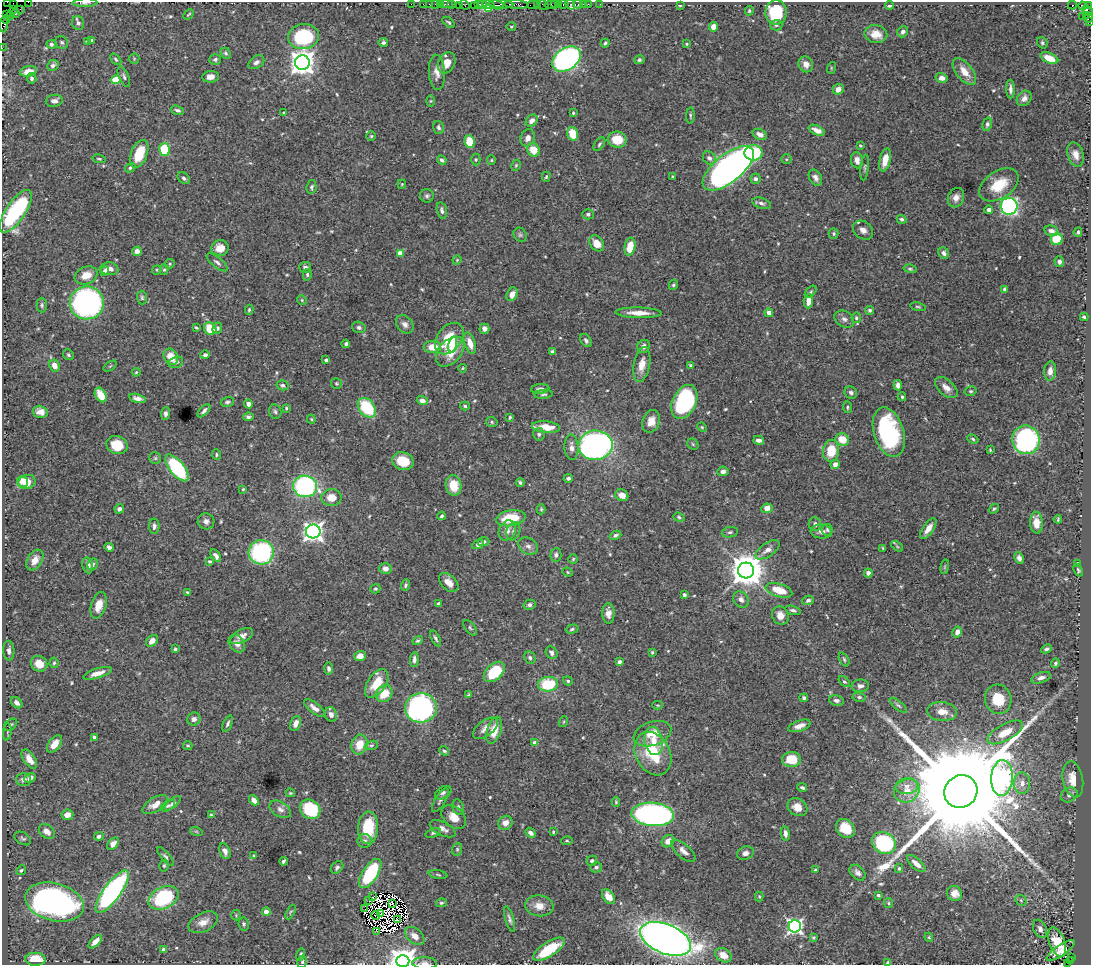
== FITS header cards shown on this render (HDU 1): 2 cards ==
NAXIS1  =                 1089
NAXIS2  =                  963

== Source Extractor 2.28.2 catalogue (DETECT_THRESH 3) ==
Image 1089 x 963 px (HDU 1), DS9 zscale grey, 1 PNG px = 1 image px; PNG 1093 x 967 px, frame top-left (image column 1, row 963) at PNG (2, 2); each listed source drawn as its Kron ellipse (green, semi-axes under 4 px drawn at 4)
Background 1.16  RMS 0.026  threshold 0.0782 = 3 sigma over >= 5 px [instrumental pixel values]
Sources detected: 591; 9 with non-positive FLUX_AUTO (blend fragments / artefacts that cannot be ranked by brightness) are neither listed nor drawn; of the other 582, the 500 brightest by FLUX_AUTO listed and drawn (82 fainter detections omitted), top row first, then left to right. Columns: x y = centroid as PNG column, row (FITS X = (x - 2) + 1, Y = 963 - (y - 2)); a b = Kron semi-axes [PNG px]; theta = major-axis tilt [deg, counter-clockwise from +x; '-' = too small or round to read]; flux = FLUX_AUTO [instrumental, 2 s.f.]
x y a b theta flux
7 2 2 2 - 10
29 2 4 2 - 67
85 3 12 4 3 5.7
14 4 4 2 - 32
411 4 2 2 - 27
423 4 2 2 - 36
429 4 2 2 - 29
436 4 3 2 - 100
440 4 2 2 - 52
447 4 6 2 0 75
452 4 3 2 - 61
478 4 3 2 - 60
483 4 4 3 - 150
489 4 6 3 -15 130
501 4 12 3 -4 450
537 4 3 2 - 87
551 4 6 3 13 150
554 4 3 2 - 84
558 4 3 2 - 99
564 4 5 3 - 150
570 4 6 3 -59 22
578 4 5 3 - 130
583 4 2 2 - 16
588 4 2 2 - 40
600 4 2 2 - 19
459 5 2 2 - 21
464 5 5 4 - 58
474 5 2 2 - 20
497 5 7 2 -11 350
516 5 12 3 -3 390
534 5 6 3 5 150
543 5 6 3 -37 68
680 5 3 2 - 2.2
889 5 4 3 - 4.8
1072 5 4 3 - 390
1082 6 4 3 - 40
1088 6 4 3 - 98
13 9 3 2 - 33
20 9 2 2 - 26
489 9 3 3 - 30
1087 10 6 3 -44 170
749 11 4 3 - 2.4
776 12 12 10 88 89
15 14 3 2 - 53
188 14 6 2 44 2
6 15 2 2 - 18
11 15 3 2 - 72
1086 15 2 2 - 41
1082 16 2 2 - 35
1089 18 5 2 - 82
6 20 4 3 - 58
449 22 7 4 -37 3
1089 22 4 2 - 57
78 23 7 6 - 5.5
4 25 7 4 -89 350
776 25 6 5 - 3.6
511 27 5 4 - 2.8
713 27 5 4 - 13
903 32 6 5 - 5.7
876 34 11 9 -12 23
303 37 15 12 7 160
92 40 4 3 - 4.9
87 41 3 3 - 2.5
62 42 7 6 - 3.6
383 42 5 4 - 4.4
605 43 4 3 - 3
1042 43 6 5 - 3.2
51 44 5 4 - 4.2
687 44 4 3 - 1.9
2 48 2 2 - 20
225 53 6 4 -49 3.3
1049 58 9 5 -23 32
116 59 6 4 -47 3
134 59 5 5 - 2.5
215 59 6 5 - 4.4
566 59 16 10 32 620
639 60 5 4 - 3.6
256 62 8 6 34 6.8
302 63 7 7 - 1800
447 63 11 8 64 20
806 64 8 7 - 13
53 65 6 5 - 5.8
831 68 6 4 73 2
28 71 8 5 10 15
437 72 18 8 -86 15
964 72 16 8 -51 24
124 77 11 5 -67 4.8
210 77 8 6 7 13
32 78 5 5 - 3.8
942 78 6 5 - 9.2
116 80 4 4 - 59
838 89 5 5 - 13
1010 89 9 4 -88 6.6
1024 98 8 6 48 8.5
54 101 8 6 8 8.9
431 101 6 4 89 2.1
177 110 7 4 -18 4.2
284 113 3 3 - 2.3
573 113 4 3 - 2
690 116 8 3 86 2.6
532 121 6 5 - 10
987 124 7 4 75 4
438 127 6 5 - 4.5
817 130 8 4 -25 14
573 134 7 5 -73 38
760 134 7 5 -25 12
371 136 4 4 - 2.5
528 138 9 7 67 10
617 140 9 8 - 41
469 142 6 5 - 41
599 144 8 4 54 3.2
860 145 3 3 - 2.2
165 150 6 5 - 86
533 150 7 6 - 30
754 153 9 7 0 99
139 154 15 8 68 55
1076 154 12 8 -72 14
709 158 7 6 - 6.9
99 159 7 4 -12 2.3
476 159 6 4 90 2.6
786 159 5 5 - 2.7
442 160 5 4 - 4.4
491 160 5 4 - 2.1
857 160 8 6 -83 13
885 160 12 5 77 22
516 165 6 4 62 2.3
130 168 5 4 - 3.4
728 168 31 14 39 1100
865 168 13 4 84 4.1
546 177 5 3 - 2.4
672 177 3 3 - 2
184 178 7 5 -40 4.2
815 178 8 6 -59 8.6
755 179 5 5 - 5.5
402 184 4 4 - 1.9
999 185 22 13 34 51
311 187 7 5 82 3.6
427 196 7 6 - 4.2
956 198 10 8 69 12
761 203 9 5 -18 5.8
1009 206 8 8 - 450
989 210 4 4 - 8.4
16 211 25 9 56 240
442 211 8 5 -76 5
588 214 6 5 - 5.1
902 219 5 4 - 4.5
863 230 11 8 -38 11
1051 231 7 5 -16 7.1
1078 232 5 4 - 3.3
834 233 5 5 - 2.8
520 235 7 6 - 3.8
1057 239 6 6 - 59
597 243 9 6 -51 21
630 247 9 5 77 37
220 248 8 7 - 17
137 251 4 4 - 12
400 253 4 4 - 34
944 253 6 5 - 6.2
457 260 4 4 - 1.9
217 262 13 5 -39 6.1
1059 262 5 5 - 5.5
170 264 5 4 - 2.3
305 267 6 5 - 4.6
109 269 9 6 -5 13
910 269 6 4 -14 2.7
157 270 5 4 - 2.3
164 270 5 4 - 2.6
105 271 5 4 - 4.4
86 275 12 8 21 23
307 275 6 4 79 2.6
673 285 5 4 - 3.2
1005 289 4 4 - 4.7
811 292 7 4 46 2.8
512 294 7 5 63 14
142 298 7 5 -89 3.4
302 300 5 4 - 2.2
808 301 7 5 87 15
87 303 17 16 - 530
42 305 7 5 -89 3.5
918 307 8 3 -11 2.6
249 310 5 4 - 2.5
870 310 4 4 - 3.4
638 313 23 5 -1 22
769 313 4 4 - 10
1084 317 4 3 - 3.9
856 318 5 5 - 3.1
844 319 10 7 -31 7.6
405 324 10 7 -48 8.2
359 327 7 5 -17 5.1
196 328 4 3 - 2.3
217 328 5 4 - 3.9
210 329 7 5 -47 44
484 329 5 5 - 10
449 339 17 12 53 64
586 340 7 4 -55 4.9
470 343 11 5 -71 17
346 344 4 3 - 3.9
453 344 8 4 77 14
644 346 7 6 - 7.4
432 347 8 6 2 25
450 352 17 11 49 39
552 352 4 4 - 4.2
68 355 6 5 - 3.3
205 355 5 4 - 4.8
171 357 8 6 -59 27
326 360 4 3 - 5.1
176 362 7 5 16 5.4
54 365 6 5 - 17
642 365 17 8 79 22
691 365 4 3 - 2.7
110 366 7 4 37 2.3
462 368 4 3 - 2
1050 371 9 6 86 11
136 372 4 3 - 2
336 384 5 5 - 2.4
283 385 6 5 - 4.3
898 385 5 4 - 9.4
946 388 13 7 -41 13
540 389 9 5 5 6
971 391 6 4 12 2.6
851 393 6 6 - 5.3
543 394 9 4 5 3.6
101 395 8 5 -60 33
902 397 4 3 - 2.8
137 398 8 4 -13 8.4
422 401 5 4 - 11
227 402 7 5 15 4
684 402 18 11 64 240
248 404 4 4 - 8.2
465 406 5 4 - 2.5
847 407 6 4 -82 3.1
286 408 3 3 - 2
367 408 11 7 -53 97
204 411 8 4 46 5.4
40 412 8 6 -13 12
275 412 7 6 - 4.1
165 414 6 4 85 5.7
248 417 5 4 - 4.6
510 417 3 3 - 2.4
311 419 4 4 - 2.1
651 421 11 8 69 17
492 422 6 5 - 2.8
546 427 14 6 -6 31
702 427 5 4 - 2.2
889 432 25 15 -73 220
539 434 6 5 - 3.9
842 439 7 6 - 29
973 439 6 4 -22 3
759 440 5 4 - 7.5
1026 440 14 13 - 340
693 444 6 5 - 2.8
117 445 11 9 -19 40
596 445 17 14 2 580
571 447 13 7 -86 12
990 450 4 2 - 2.2
831 451 11 8 81 44
216 455 5 4 - 2.6
155 458 6 6 - 2.9
403 461 11 8 -19 38
835 464 5 4 - 13
177 468 16 7 -51 210
723 471 5 5 - 5.7
568 478 4 4 - 4.1
22 481 5 5 - 17
27 482 9 7 18 34
520 482 4 3 - 3.1
454 485 10 8 -79 34
305 486 12 10 -10 280
243 489 4 4 - 2.3
622 495 6 5 - 12
331 498 10 8 2 20
767 508 5 4 - 13
119 509 5 4 - 5.1
541 509 5 4 - 2.4
994 509 6 3 37 2.5
442 516 4 3 - 2.9
679 517 6 4 -21 3.1
511 518 15 8 10 63
1058 519 4 2 - 2
206 521 8 8 - 8.5
1036 523 11 6 -86 23
815 524 7 6 - 6.6
154 526 7 5 90 5.9
928 528 12 5 56 14
507 530 10 8 63 11
827 530 6 5 - 2.9
313 531 7 7 - 1000
513 531 9 6 71 6.4
730 532 8 5 10 3.8
821 532 11 7 -4 9.4
615 535 6 4 22 4.1
483 542 6 4 3 4.2
478 544 6 4 26 6.2
528 546 10 8 -32 8.1
897 546 7 3 -37 2.2
109 547 5 3 - 6.9
883 548 3 3 - 2.1
768 550 14 6 34 12
261 552 12 12 - 210
556 555 7 5 85 5.1
216 556 7 4 -58 6.2
1019 558 6 4 -62 6
573 559 5 4 - 2.2
35 560 11 7 58 15
209 561 3 3 - 2.9
93 564 6 5 - 4.1
1078 564 4 4 - 4.7
88 565 8 5 -79 8.2
945 567 7 3 82 2.1
385 568 6 5 - 11
746 570 8 8 - 4100
1078 570 6 3 -66 3.1
568 572 5 4 - 2.4
868 573 4 4 - 7.7
449 582 11 7 -44 14
406 585 6 4 75 3.4
375 589 5 4 - 2.7
779 590 14 6 -17 41
187 592 4 2 - 2.2
684 595 3 3 - 6.5
741 599 8 7 - 8.2
808 600 6 4 23 4.3
438 604 4 3 - 2.4
99 605 13 7 73 23
530 605 6 5 - 6.4
793 610 8 4 -17 4.9
608 613 10 6 -88 11
780 615 9 8 - 17
470 628 9 5 -53 3.2
572 629 6 4 17 3.1
957 632 5 4 - 13
242 636 12 6 27 13
436 638 9 4 -63 3.8
152 641 6 5 - 14
418 641 5 4 - 3.1
237 644 10 7 -55 11
175 649 4 4 - 3.4
1046 649 5 4 - 3.7
9 651 10 5 -88 7.7
652 652 4 3 - 2.5
552 653 7 5 -54 6.2
360 656 5 5 - 14
530 658 6 5 - 4.8
414 659 7 4 86 5.5
844 659 7 4 -64 3.3
620 662 4 4 - 5.3
54 663 5 4 - 2.5
1055 663 4 4 - 3.3
39 664 8 7 - 23
329 669 6 4 -82 5
494 672 12 8 44 82
97 673 15 5 17 13
1041 678 10 5 16 8.3
568 681 5 4 - 4
844 682 6 4 -42 2.9
377 683 16 9 55 43
548 684 10 7 7 78
860 686 8 6 6 6.8
384 694 9 7 45 37
469 695 3 3 - 2
859 697 6 4 -10 3.6
804 698 4 3 - 3.9
998 699 15 13 -74 53
836 700 7 5 -8 6.4
17 703 6 5 - 8.8
658 705 5 4 - 2.1
898 705 11 4 -40 3.7
314 708 12 5 -38 11
421 708 16 15 - 480
942 712 15 9 -6 21
331 714 7 6 - 8.5
194 719 7 6 - 7.2
563 722 5 3 - 1.9
228 723 9 4 67 4.2
296 723 8 5 68 10
11 725 7 5 41 3.6
799 726 11 5 18 12
485 728 14 7 37 13
494 730 14 7 72 30
7 732 8 4 84 2.9
1005 732 20 8 28 39
652 734 19 11 19 29
94 737 4 3 - 5.9
654 741 14 9 -79 21
535 743 4 4 - 12
55 744 10 6 53 20
188 745 5 4 - 2.4
360 745 10 8 73 29
371 745 7 4 18 3
444 751 5 4 - 3
653 754 23 17 -62 89
29 759 11 5 -55 19
791 759 9 7 4 46
30 778 6 4 25 8.9
1002 778 18 11 87 660
24 779 7 6 - 8.6
1073 779 18 10 -79 27
1022 783 10 8 89 14
907 786 11 8 4 13
802 788 5 3 - 4.3
907 791 13 11 30 25
961 791 17 16 - 88000
290 793 5 3 - 2
443 793 9 5 33 5.1
1069 795 9 7 33 8
254 800 6 4 -51 10
440 800 13 5 60 6.1
616 802 4 4 - 2.2
173 803 10 4 40 4.5
155 805 14 7 31 16
168 806 8 4 33 3.8
458 807 8 5 -71 4.1
797 807 10 8 -31 19
280 809 12 7 -31 9
310 809 11 9 -36 93
653 814 21 11 -4 660
67 815 6 5 - 14
211 815 3 3 - 2.1
454 817 14 10 -43 18
505 823 7 6 - 13
368 828 16 10 87 72
845 828 10 8 -43 47
443 829 14 6 -25 9.8
196 831 6 4 -19 2.4
47 832 9 6 -38 13
553 832 3 3 - 2
433 833 8 4 17 3
530 833 5 4 - 7.3
785 833 7 4 -83 7.4
99 836 5 4 - 5
23 838 9 6 -30 4.4
364 841 7 7 - 5.2
567 841 5 4 - 2.3
668 841 6 5 - 15
884 843 12 10 -33 180
113 844 7 5 48 11
457 849 6 5 - 3
225 851 8 5 -70 8.5
683 851 15 6 -42 11
745 853 8 6 18 8.4
165 856 11 4 -49 4.4
254 856 4 4 - 2
283 861 4 3 - 3.9
592 861 5 5 - 5.9
916 863 11 5 -42 13
164 865 6 4 74 2.5
337 867 7 5 45 4.4
596 867 6 5 - 4.9
899 868 5 3 - 2.3
21 870 5 4 - 2.9
815 870 3 3 - 2.1
857 873 9 6 -45 7.4
370 874 17 7 57 140
438 875 9 3 -12 2.9
112 892 26 8 54 470
954 893 8 7 - 19
878 895 3 3 - 3
759 896 5 4 - 1.9
373 897 3 2 - 3.4
608 897 8 5 -53 20
163 898 16 10 26 150
1021 900 6 5 - 3.3
369 901 2 2 - 2.6
54 902 30 18 -15 740
393 903 3 2 - 2.2
441 903 5 4 - 3.2
888 903 5 4 - 2.4
539 906 14 10 -6 18
365 909 3 2 - 2
266 912 4 4 - 14
291 912 8 4 62 2.4
380 913 4 3 - 1.9
236 915 5 5 - 2.3
376 915 4 2 - 2.9
397 919 3 2 - 2.9
509 919 13 4 -74 5.6
203 922 16 9 26 17
244 924 6 5 - 3.1
795 926 6 6 - 540
1040 929 10 6 -63 6.1
377 931 3 2 - 4
415 936 11 7 -42 13
813 937 4 3 - 2.9
929 937 4 4 - 2
666 939 27 14 -22 1700
95 942 8 4 45 14
1057 942 15 8 -70 38
549 949 18 7 33 81
164 950 4 3 - 11
1061 950 16 5 34 18
301 954 6 4 73 3.2
723 955 9 6 -32 13
1072 957 3 2 - 240
35 959 10 6 -2 42
403 961 6 6 - 2400
1070 961 4 3 - 110
302 962 6 5 - 3
425 963 12 6 -2 8.8
888 963 4 3 - 5
1068 963 3 3 - 140
At the frame edge (FLAGS 8, measured only in part): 12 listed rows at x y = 7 2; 29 2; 85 3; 14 4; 1089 18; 1089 22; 4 25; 2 48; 403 961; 425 963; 888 963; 1068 963
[82 fainter detections neither listed nor drawn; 9 non-positive-flux detections neither listed nor drawn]